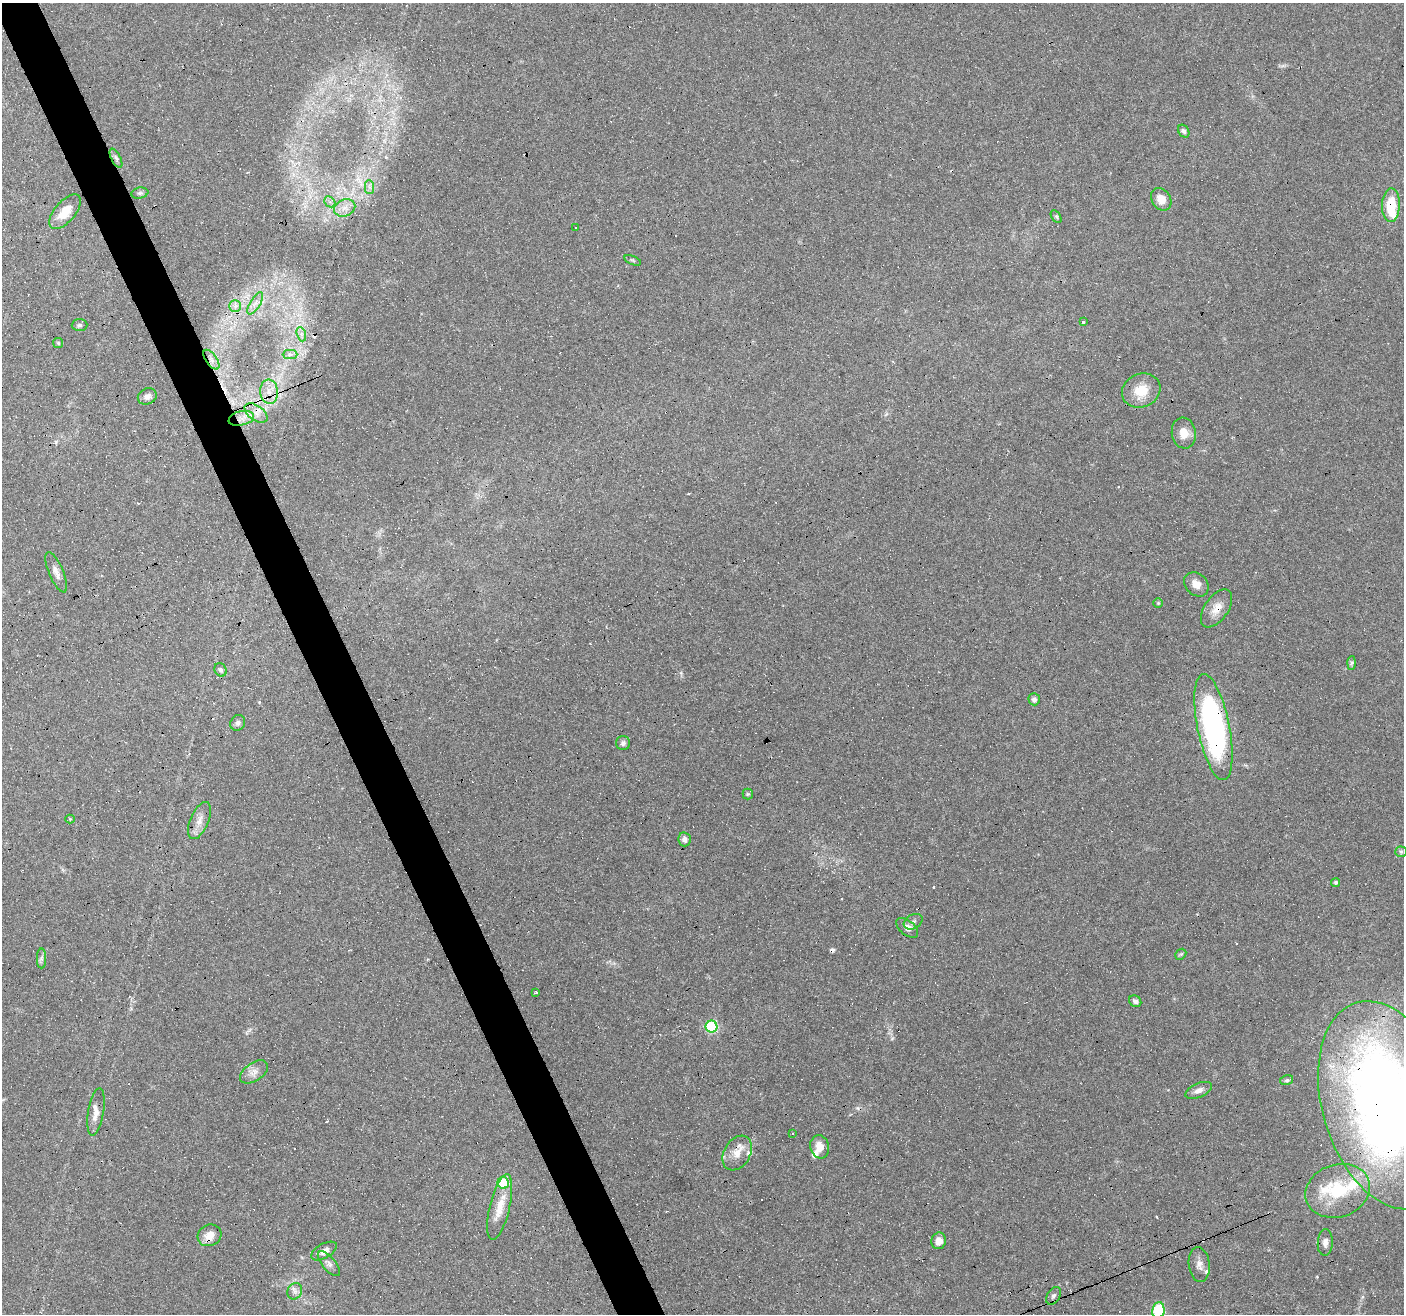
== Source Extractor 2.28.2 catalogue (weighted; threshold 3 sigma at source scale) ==
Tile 11 of 4 x 4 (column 3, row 3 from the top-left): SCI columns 2807-4208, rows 1394-2705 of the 5611 x 5467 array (HDU 1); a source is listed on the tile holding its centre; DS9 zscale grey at full resolution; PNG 1406 x 1316 px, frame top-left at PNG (2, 3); each listed source drawn as its Kron ellipse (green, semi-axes under 4 px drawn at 4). Shown black and unused: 3% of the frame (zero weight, under 4 of 8 exposures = <1% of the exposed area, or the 3 px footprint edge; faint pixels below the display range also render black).
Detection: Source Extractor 2.28.2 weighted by HDU 2 'WHT'; one run over the whole footprint, this tile lists its part. Background 0.0498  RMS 0.0024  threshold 0.00977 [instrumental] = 3 sigma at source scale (4.09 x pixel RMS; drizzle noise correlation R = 1.36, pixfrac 0.8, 0.0396/0.0396 arcsec/px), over >= 5 px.
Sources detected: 102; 28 cosmic-ray / hot-pixel residue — neither listed nor drawn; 5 inside a brighter listed object's ellipse — not listed separately; the other 69 listed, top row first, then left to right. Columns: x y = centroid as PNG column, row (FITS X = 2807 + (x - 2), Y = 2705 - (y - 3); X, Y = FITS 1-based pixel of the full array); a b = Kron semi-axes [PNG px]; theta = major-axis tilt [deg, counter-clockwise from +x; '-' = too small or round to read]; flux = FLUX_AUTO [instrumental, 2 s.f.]
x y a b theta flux
1184 131 7 5 -55 0.63
116 158 10 4 -63 0.65
369 187 7 4 -89 0.6
140 193 8 5 9 0.54
1161 199 12 9 -56 2.4
330 202 6 4 -44 0.51
1391 205 17 9 88 7.1
345 208 11 8 23 1.6
65 212 21 10 50 4
1056 217 7 4 -57 0.37
575 227 3 3 - 0.76
633 260 9 3 -21 0.3
255 303 12 5 59 1.1
235 306 6 6 - 0.72
1083 322 3 2 - 0.58
79 325 8 6 2 0.46
301 334 7 4 -71 0.66
58 343 5 5 - 0.28
290 354 7 4 1 0.64
211 360 11 5 -55 1.1
1141 391 20 16 23 5.1
269 392 12 9 -84 2.3
147 396 10 8 25 1.1
256 413 13 7 -36 1.9
241 418 13 7 13 2
1184 433 15 12 -81 2.5
56 572 21 7 -67 1.5
1196 584 13 10 -44 1.9
1158 603 5 5 - 0.25
1217 608 21 11 55 2.8
1351 663 7 4 88 0.41
221 670 7 5 -61 0.51
1034 699 6 5 - 0.68
238 723 8 7 - 0.71
1213 727 54 16 -79 56
623 743 7 7 - 0.68
748 794 5 5 - 0.29
70 819 4 4 - 0.19
200 820 20 9 67 2
685 839 7 6 - 0.95
1401 852 5 5 - 0.36
1336 882 5 4 - 0.38
913 922 10 7 30 0.9
907 928 13 7 -39 1.3
1181 954 6 4 43 0.3
41 958 10 4 -90 0.56
536 993 3 2 - 0.38
1135 1001 7 5 -39 0.68
711 1027 6 6 - 24
254 1072 16 9 33 1.5
1287 1080 6 5 - 0.38
1199 1090 14 7 24 1.3
1387 1105 107 64 -73 240
96 1112 24 8 80 2.3
792 1134 3 2 - 0.35
820 1147 12 9 -76 2.3
737 1153 18 13 60 3
503 1183 6 5 - 12
1338 1191 33 26 19 12
500 1207 33 10 77 4
209 1235 12 10 26 2.4
939 1241 8 7 - 1.6
1325 1243 13 7 86 1.1
324 1251 14 7 30 1.4
329 1264 15 6 -50 1
1199 1265 17 10 -83 1.7
295 1291 8 7 - 0.9
1053 1296 9 6 56 0.65
1158 1310 8 6 83 15
Overlapping masked pixels (flux is a lower limit): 9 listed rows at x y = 116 158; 1391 205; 211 360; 241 418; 1217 608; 1213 727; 1387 1105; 737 1153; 1338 1191
Isophote crosses this tile's border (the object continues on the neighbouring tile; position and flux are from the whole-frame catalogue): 2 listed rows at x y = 1387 1105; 1158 1310